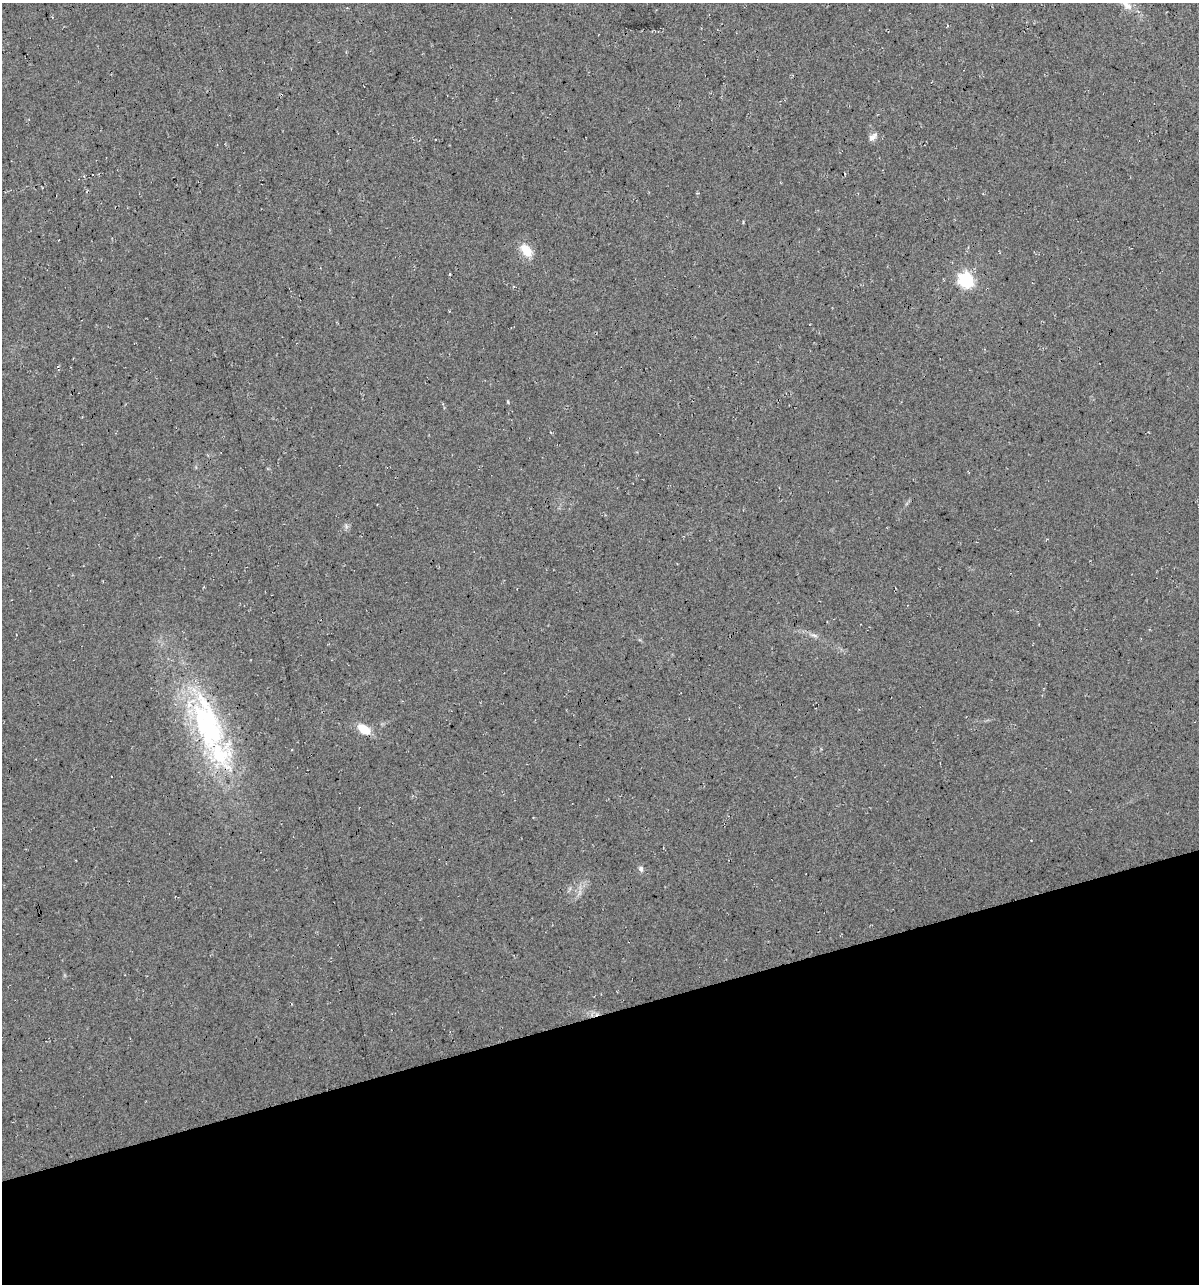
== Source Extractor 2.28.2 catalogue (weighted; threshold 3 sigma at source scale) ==
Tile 14 of 4 x 4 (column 2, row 4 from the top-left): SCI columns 1242-2438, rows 1-1282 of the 4927 x 5129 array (HDU 1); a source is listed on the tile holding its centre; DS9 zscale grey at full resolution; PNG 1201 x 1286 px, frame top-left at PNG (2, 3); no overlay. Shown black and unused: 21% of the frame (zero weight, under 3 of 4 exposures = <1% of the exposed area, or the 3 px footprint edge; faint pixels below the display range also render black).
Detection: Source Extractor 2.28.2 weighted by HDU 2 'WHT'; one run over the whole footprint, this tile lists its part. Background 0.0217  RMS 0.008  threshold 0.0359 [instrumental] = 3 sigma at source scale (4.5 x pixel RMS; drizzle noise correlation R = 1.50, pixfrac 1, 0.0396/0.0396 arcsec/px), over >= 5 px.
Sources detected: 11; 1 cosmic-ray / hot-pixel residue — not listed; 1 inside a brighter listed object's ellipse — not listed separately; the other 9 listed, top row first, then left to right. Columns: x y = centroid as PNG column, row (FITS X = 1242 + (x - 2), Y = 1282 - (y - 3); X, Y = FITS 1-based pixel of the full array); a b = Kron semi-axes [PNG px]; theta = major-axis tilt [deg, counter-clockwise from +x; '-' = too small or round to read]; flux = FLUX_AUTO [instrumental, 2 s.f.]
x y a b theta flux
1126 5 24 10 -52 12
873 137 12 7 39 3.6
526 250 16 10 -50 13
966 280 6 6 - 180
508 402 4 3 - 0.8
814 635 9 4 -22 2.2
207 724 89 36 -68 160
364 729 16 9 -33 13
641 869 8 6 -66 2.3
Overlapping masked pixels (flux is a lower limit): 1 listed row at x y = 207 724
Isophote crosses this tile's border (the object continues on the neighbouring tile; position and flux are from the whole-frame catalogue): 1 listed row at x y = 1126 5